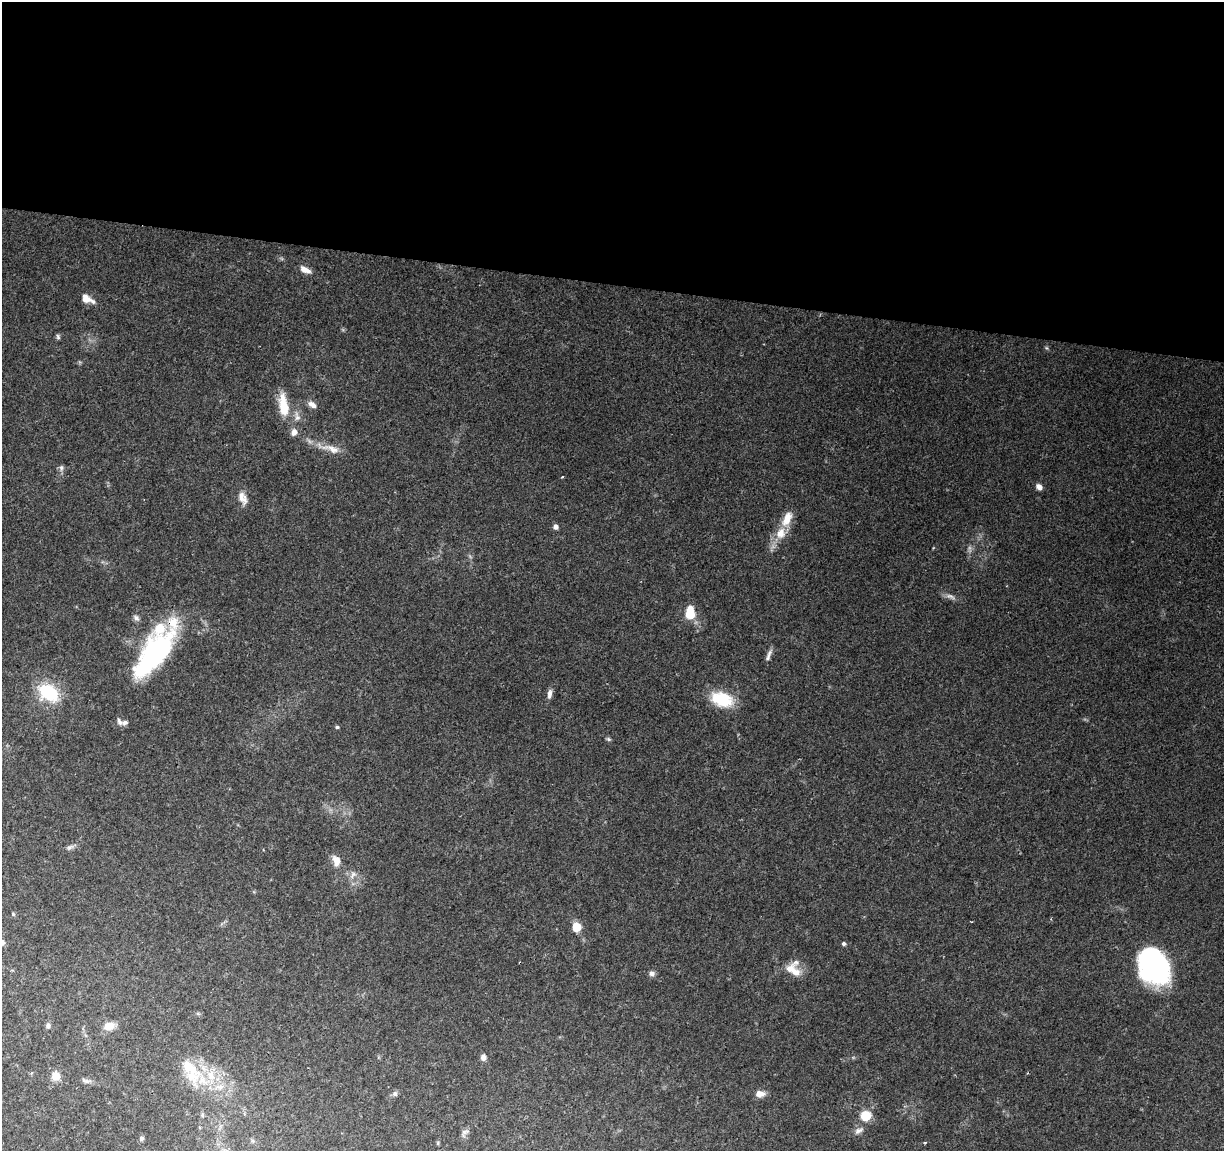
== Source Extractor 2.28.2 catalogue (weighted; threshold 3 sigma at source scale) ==
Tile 3 of 4 x 4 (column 3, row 1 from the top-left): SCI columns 2447-3668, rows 3676-4824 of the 4899 x 5108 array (HDU 1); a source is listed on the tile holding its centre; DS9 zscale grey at full resolution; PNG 1226 x 1153 px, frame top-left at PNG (2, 2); no overlay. Shown black and unused: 25% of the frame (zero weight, under 2 of 3 exposures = <1% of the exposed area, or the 3 px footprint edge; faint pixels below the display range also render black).
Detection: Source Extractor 2.28.2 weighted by HDU 2 'WHT'; one run over the whole footprint, this tile lists its part. Background 0.0968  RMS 0.0061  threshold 0.0276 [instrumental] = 3 sigma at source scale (4.5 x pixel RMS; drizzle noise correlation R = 1.50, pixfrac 1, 0.0396/0.0396 arcsec/px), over >= 5 px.
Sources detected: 64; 1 too faint to see at this stretch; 3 inside a brighter object's white glare — not listed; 7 inside a brighter listed object's ellipse — not listed separately; the other 53 listed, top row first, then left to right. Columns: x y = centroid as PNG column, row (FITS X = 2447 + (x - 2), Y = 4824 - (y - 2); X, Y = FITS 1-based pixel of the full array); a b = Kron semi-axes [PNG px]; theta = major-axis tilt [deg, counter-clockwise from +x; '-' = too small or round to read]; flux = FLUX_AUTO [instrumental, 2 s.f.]
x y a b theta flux
305 270 14 7 -27 4.6
87 299 15 8 -28 6.2
58 337 7 5 -74 1.1
1047 348 6 4 -70 0.81
283 405 29 11 -82 16
312 405 11 7 -31 3.5
297 416 16 7 -82 3.8
294 432 10 8 71 3.1
331 449 31 10 -16 8.6
61 468 8 7 - 1.8
562 477 3 2 - 0.92
1039 487 7 6 - 3.2
242 498 19 10 -63 5.8
556 527 5 5 - 2.6
781 533 18 13 65 10
950 596 15 6 -20 3
690 613 14 9 -86 16
136 618 9 7 -45 2
157 652 62 25 55 100
769 655 17 5 67 2.6
48 693 21 14 -32 36
549 694 12 6 82 2.9
722 699 23 14 -19 27
119 721 11 6 -60 2.1
337 727 5 4 - 0.95
608 739 7 4 -27 1.1
70 847 11 6 29 2
336 861 15 9 -81 5.9
353 875 12 7 50 3.5
13 914 5 5 - 0.83
576 927 6 5 - 24
2 942 8 7 - 2.1
844 944 5 4 - 1.3
1153 965 31 29 28 89
794 972 18 12 -10 7.6
652 973 7 7 - 2.2
198 1014 6 4 -1 0.93
48 1026 7 7 - 1.8
109 1026 12 9 16 7.3
483 1057 6 5 - 3.4
191 1071 46 20 -62 28
56 1076 9 9 - 7.1
86 1081 15 6 -14 2.3
219 1087 16 8 2 6.4
395 1094 7 6 - 1.8
760 1094 11 8 -2 4.5
202 1115 6 5 - 1.2
866 1116 7 7 - 18
859 1130 14 7 27 3
465 1132 12 7 47 2.2
142 1138 6 5 - 1.8
253 1141 6 5 - 1.1
925 1143 3 3 - 0.77
Overlapping masked pixels (flux is a lower limit): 1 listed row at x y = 157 652
Isophote crosses this tile's border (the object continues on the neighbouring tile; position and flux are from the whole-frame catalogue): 1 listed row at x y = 2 942